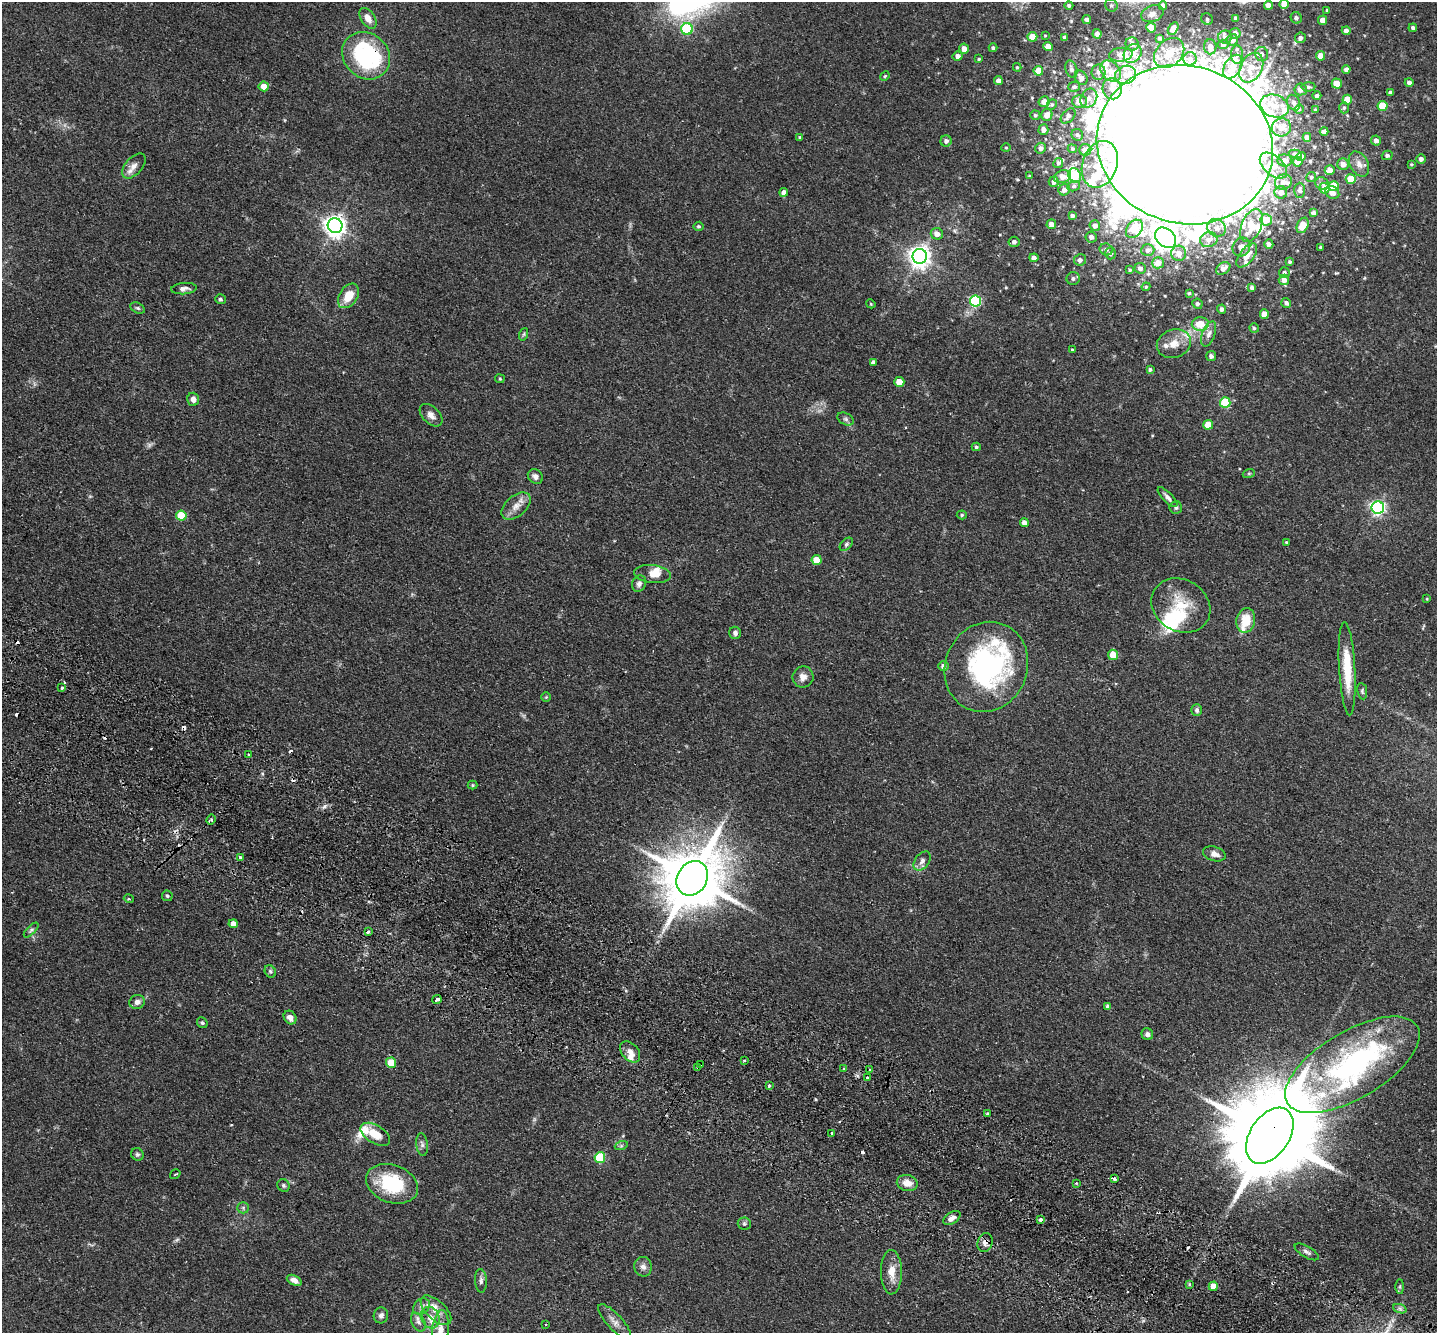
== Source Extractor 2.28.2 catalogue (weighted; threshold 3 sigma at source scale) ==
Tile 6 of 4 x 4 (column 2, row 2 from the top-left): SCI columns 1467-2901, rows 2997-4327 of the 5803 x 5857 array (HDU 1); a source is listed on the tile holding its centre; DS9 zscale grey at full resolution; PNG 1439 x 1335 px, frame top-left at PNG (2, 2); each listed source drawn as its Kron ellipse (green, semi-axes under 4 px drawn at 4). Shown black and unused: <1% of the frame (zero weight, under 2 of 3 exposures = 3% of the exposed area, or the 3 px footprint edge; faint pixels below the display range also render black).
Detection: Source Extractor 2.28.2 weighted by HDU 2 'WHT'; one run over the whole footprint, this tile lists its part. Background 0.0804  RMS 0.0057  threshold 0.0255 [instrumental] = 3 sigma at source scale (4.5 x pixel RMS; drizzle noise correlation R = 1.50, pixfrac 1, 0.05/0.05 arcsec/px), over >= 5 px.
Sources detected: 321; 7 inside a brighter object's white glare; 10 cosmic-ray / hot-pixel residue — neither listed nor drawn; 26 inside a brighter listed object's ellipse — not listed separately; the other 278 listed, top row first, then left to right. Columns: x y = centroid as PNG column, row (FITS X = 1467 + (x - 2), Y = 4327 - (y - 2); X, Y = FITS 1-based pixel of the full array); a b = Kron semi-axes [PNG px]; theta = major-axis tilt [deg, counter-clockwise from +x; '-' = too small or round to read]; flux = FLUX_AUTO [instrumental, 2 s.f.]
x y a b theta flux
1284 4 5 4 - 6.9
1111 5 6 6 - 1.3
1163 5 4 4 - 2.1
1268 5 4 4 - 4.8
1069 6 4 4 - 1.2
1327 10 3 3 - 0.71
1152 14 11 8 21 3.5
368 18 11 7 -56 4.2
1236 18 4 4 - 2
1296 18 6 5 - 1.7
1207 19 6 5 - 1.2
1087 20 4 4 - 2.5
1323 20 4 4 - 4
1151 28 5 4 - 6
1173 28 7 4 59 4
1413 28 4 4 - 1.6
687 29 6 6 - 41
1346 31 4 4 - 2.3
1235 33 5 5 - 2.4
1097 34 4 4 - 2.6
1045 36 3 3 - 0.49
1032 37 5 4 - 10
1065 37 4 4 - 2.2
1225 37 7 6 - 1.9
1160 38 4 3 - 0.83
1300 38 5 5 - 2.3
1232 40 6 5 - 3.3
1132 44 7 6 - 2.5
1223 44 5 4 - 1.9
1048 47 4 4 - 4.9
1210 47 7 6 - 3.2
993 48 4 4 - 0.96
964 49 5 5 - 4.3
1133 53 10 8 53 6
1169 53 17 13 44 8.2
1262 54 7 6 - 2.4
1121 55 12 7 5 3.1
1237 55 9 6 89 2.5
366 56 25 22 -43 63
958 56 5 4 - 2.9
1321 56 4 4 - 6.9
979 59 3 3 - 0.68
1190 59 7 6 - 2.2
1017 67 4 3 - 0.7
1233 67 13 8 60 6.8
1251 68 16 10 63 10
1071 69 9 5 -72 1.8
1346 69 4 4 - 2.4
1038 71 5 5 - 8.2
1111 71 12 9 -46 6.8
1098 72 8 7 - 2.2
1126 75 11 9 19 6.2
885 76 5 4 - 0.63
1081 78 7 5 -55 3.1
998 81 4 4 - 3.1
1409 82 4 4 - 1.9
1337 83 5 5 - 11
264 86 5 5 - 6
1074 87 6 5 - 1.3
1308 87 7 4 4 1.1
1112 89 10 9 - 5.1
1301 89 6 6 - 3.3
1390 92 3 3 - 1.1
1317 96 4 4 - 1.3
1089 98 10 8 58 3.2
1347 100 5 5 - 11
1079 101 7 6 - 4.8
1044 102 5 5 - 4
1294 103 8 6 -63 1.8
1052 104 5 5 - 1.1
1274 106 15 11 -20 7.4
1382 106 5 5 - 16
1344 108 5 5 - 1.2
1299 109 4 4 - 0.68
1315 110 3 3 - 0.76
1035 115 5 4 - 1
1047 115 6 5 - 4.4
1068 116 9 6 47 2.1
1281 127 9 9 - 5.1
1043 130 5 5 - 2.5
1324 131 4 4 - 2.3
1077 135 6 5 - 1.1
800 137 4 4 - 0.55
1307 137 4 4 - 3.1
1376 140 5 5 - 2.5
946 141 5 5 - 2.1
1185 145 89 79 -18 14000
1006 147 5 3 - 0.63
1040 148 5 5 - 2.3
1072 149 5 4 - 0.83
1085 150 6 6 - 4.3
1295 154 7 4 -10 1.3
1387 155 5 4 - 1.5
1301 156 4 4 - 3.6
1421 159 5 4 - 2.2
1285 160 7 6 - 4.3
1298 162 5 4 - 6.6
1058 163 5 4 - 1.2
1100 164 24 17 70 17
1343 164 6 5 - 3.3
1359 164 13 9 -61 3.6
1411 164 4 3 - 0.55
134 166 15 8 48 4
1273 166 16 9 -42 9.4
1330 170 5 4 - 4.1
1075 175 7 6 - 28
1029 176 3 2 - 0.6
1063 177 9 6 19 4.6
1311 177 5 5 - 0.94
1351 179 5 5 - 13
1054 182 5 5 - 2.3
1283 182 8 7 - 4
1322 183 7 6 - 1.6
1074 186 6 5 - 1.2
1334 186 5 5 - 19
1324 188 5 5 - 6.1
1064 190 6 5 - 2.8
1300 190 7 5 -89 1.5
784 192 4 4 - 2.6
1281 192 6 6 - 3.3
1332 192 7 6 - 2.7
1313 213 4 4 - 2.1
1072 216 4 3 - 1.3
1266 220 6 5 - 9.9
1051 224 5 5 - 3
1252 225 17 10 67 13
1303 225 8 5 64 7.7
335 226 7 7 - 360
698 226 5 5 - 0.94
1095 226 5 5 - 2.8
1216 228 10 8 -29 3.7
1134 229 10 7 53 18
937 234 6 5 - 4.4
1091 237 5 5 - 2.3
1166 238 12 9 -43 350
1209 240 9 7 14 3.7
1014 242 5 5 - 1.9
1269 244 5 4 - 1.9
1241 247 10 8 59 3.3
1320 247 3 2 - 0.64
1106 250 6 6 - 1.6
1148 250 6 6 - 1.8
1111 253 6 5 - 1.7
1179 253 7 7 - 3.7
920 256 7 7 - 390
1247 256 14 7 52 5.8
1034 258 4 4 - 2.1
1080 260 6 6 - 2.3
1290 262 4 3 - 0.8
1158 263 6 5 - 5.2
1140 268 5 5 - 2
1223 268 8 5 33 2.6
1130 270 4 4 - 0.73
1284 272 5 5 - 1.4
1073 279 7 6 - 1.7
1284 280 5 5 - 3.8
1146 287 4 4 - 0.61
1252 288 4 4 - 1.9
184 289 13 5 5 2.4
1189 293 4 4 - 0.75
348 296 13 9 56 9.9
220 299 5 5 - 1
975 301 5 5 - 59
1286 303 5 4 - 1.9
871 304 5 3 - 0.51
1197 304 5 5 - 1.3
138 308 8 5 -27 1
1222 309 4 4 - 1.9
1264 314 4 4 - 5.5
1200 324 8 6 1 11
1254 328 4 4 - 0.9
524 334 6 4 71 0.79
1209 334 13 6 70 3.1
1174 344 17 14 20 7.4
1072 350 3 3 - 0.45
1211 356 5 5 - 1.6
873 362 4 4 - 1.9
1150 369 4 3 - 1.1
500 379 5 4 - 0.64
899 382 5 5 - 6.8
193 399 6 6 - 2.7
1225 403 5 5 - 28
431 415 14 8 -44 3.3
846 419 9 5 -26 1.4
1208 425 5 5 - 8.7
976 447 4 4 - 0.84
1249 473 6 4 19 0.72
535 476 8 6 -42 2.4
1168 497 13 5 -46 2.2
516 506 17 10 41 5.4
1176 507 6 6 - 1.3
1378 508 6 6 - 130
962 515 5 4 - 0.85
181 516 5 5 - 18
1024 523 4 4 - 3.3
1286 542 4 3 - 0.65
846 544 8 5 46 1.2
817 560 5 5 - 10
652 574 19 9 -7 6.1
639 584 8 7 - 2.1
1427 599 4 2 - 0.4
1181 605 31 25 -32 20
1246 620 12 9 78 12
735 633 6 6 - 1.7
1113 655 5 5 - 10
943 666 5 5 - 2.2
986 667 46 41 65 110
1347 669 46 8 -87 19
803 677 10 10 - 3.4
62 687 4 3 - 1.8
1362 691 8 5 -80 0.95
546 697 5 5 - 0.64
1197 710 6 5 - 1.2
248 755 3 2 - 0.68
472 785 5 4 - 0.62
211 820 5 4 - 1.3
1214 854 11 7 -17 3.3
240 857 3 3 - 1.6
922 861 11 7 53 2.6
692 878 18 15 57 4200
167 896 5 5 - 0.89
129 899 5 3 - 0.57
233 924 4 4 - 4.5
31 930 9 4 45 1.2
368 932 4 3 - 1.6
270 971 6 5 - 1.1
437 1000 5 3 - 3
137 1002 8 7 - 2.8
1108 1006 4 3 - 1.7
290 1018 7 6 - 3.2
202 1023 6 5 - 1.1
1147 1034 6 5 - 1.9
630 1052 12 8 -50 4
744 1060 3 3 - 0.91
391 1063 5 5 - 14
701 1064 3 3 - 1.1
1352 1065 76 33 31 120
698 1068 4 3 - 2.1
843 1069 3 2 - 0.46
870 1070 3 3 - 1.2
867 1077 3 3 - 1.1
769 1085 3 3 - 1.1
988 1114 3 3 - 1.6
832 1133 3 3 - 1.9
375 1134 16 9 -31 9.5
1270 1136 31 19 56 12000
422 1144 11 6 -82 1.8
621 1146 7 4 18 0.93
137 1154 6 6 - 1.1
600 1158 5 5 - 30
175 1174 5 2 - 0.53
1114 1178 3 3 - 12
907 1183 10 8 -11 5.1
1076 1183 3 3 - 0.61
392 1184 27 19 -19 35
283 1185 6 6 - 1.1
243 1208 6 6 - 1
952 1218 9 5 33 2.8
1041 1219 4 3 - 3.5
744 1224 7 6 - 1.1
985 1242 10 7 73 2.7
1307 1252 14 5 -30 1.9
643 1267 10 8 -78 2.7
891 1272 22 10 -89 7.6
294 1280 8 5 -24 3.1
481 1281 12 6 -87 2
1189 1284 3 3 - 0.74
1213 1286 5 4 - 8.5
1400 1287 7 4 90 0.86
421 1307 9 7 46 2.3
1400 1309 7 4 -20 1.3
436 1310 19 9 -43 6.3
381 1315 8 7 - 2.1
430 1318 11 9 -65 4.8
418 1322 10 6 -62 2.1
615 1322 23 7 -47 4.1
546 1325 3 3 - 0.7
440 1330 20 8 84 5.4
Overlapping masked pixels (flux is a lower limit): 5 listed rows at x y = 366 56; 701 1064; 698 1068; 1270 1136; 985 1242
Isophote crosses this tile's border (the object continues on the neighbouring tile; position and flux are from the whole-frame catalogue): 3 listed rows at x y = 1284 4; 1185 145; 440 1330